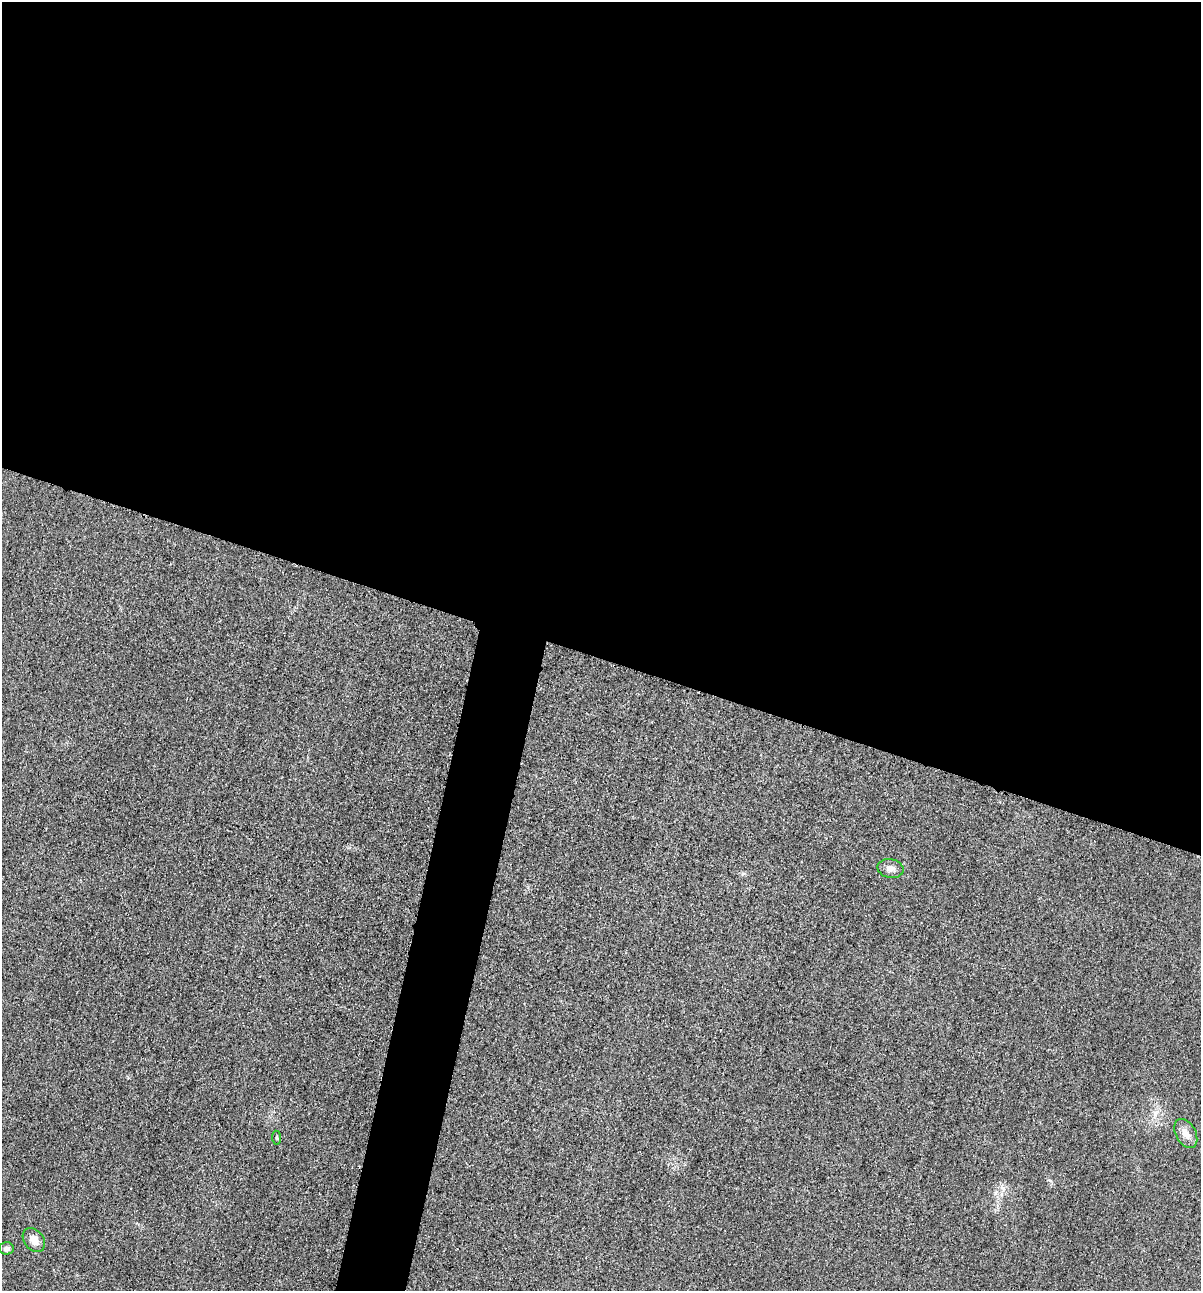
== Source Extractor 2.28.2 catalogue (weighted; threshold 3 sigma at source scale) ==
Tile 3 of 4 x 4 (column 3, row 1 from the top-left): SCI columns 2543-3741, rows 3885-5173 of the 5206 x 5195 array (HDU 1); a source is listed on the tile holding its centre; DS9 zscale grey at full resolution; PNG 1203 x 1293 px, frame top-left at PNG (2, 2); each listed source drawn as its Kron ellipse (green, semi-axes under 4 px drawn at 4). Shown black and unused: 54% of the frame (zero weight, under 3 of 4 exposures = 2% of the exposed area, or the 3 px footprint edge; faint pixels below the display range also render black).
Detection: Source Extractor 2.28.2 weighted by HDU 2 'WHT'; one run over the whole footprint, this tile lists its part. Background 0.0289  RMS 0.0059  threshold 0.0264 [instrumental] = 3 sigma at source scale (4.5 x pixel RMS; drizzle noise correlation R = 1.50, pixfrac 1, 0.05/0.05 arcsec/px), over >= 5 px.
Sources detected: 5; all 5 listed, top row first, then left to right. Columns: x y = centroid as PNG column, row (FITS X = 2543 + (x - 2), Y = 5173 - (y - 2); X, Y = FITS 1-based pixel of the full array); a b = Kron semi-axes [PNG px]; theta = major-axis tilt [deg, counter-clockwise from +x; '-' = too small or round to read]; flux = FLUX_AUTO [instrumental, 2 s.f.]
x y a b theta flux
890 868 13 9 -11 3.6
1186 1133 16 10 -61 4.9
277 1138 7 4 -83 0.88
34 1240 13 10 -52 5.1
6 1248 7 6 - 2.1